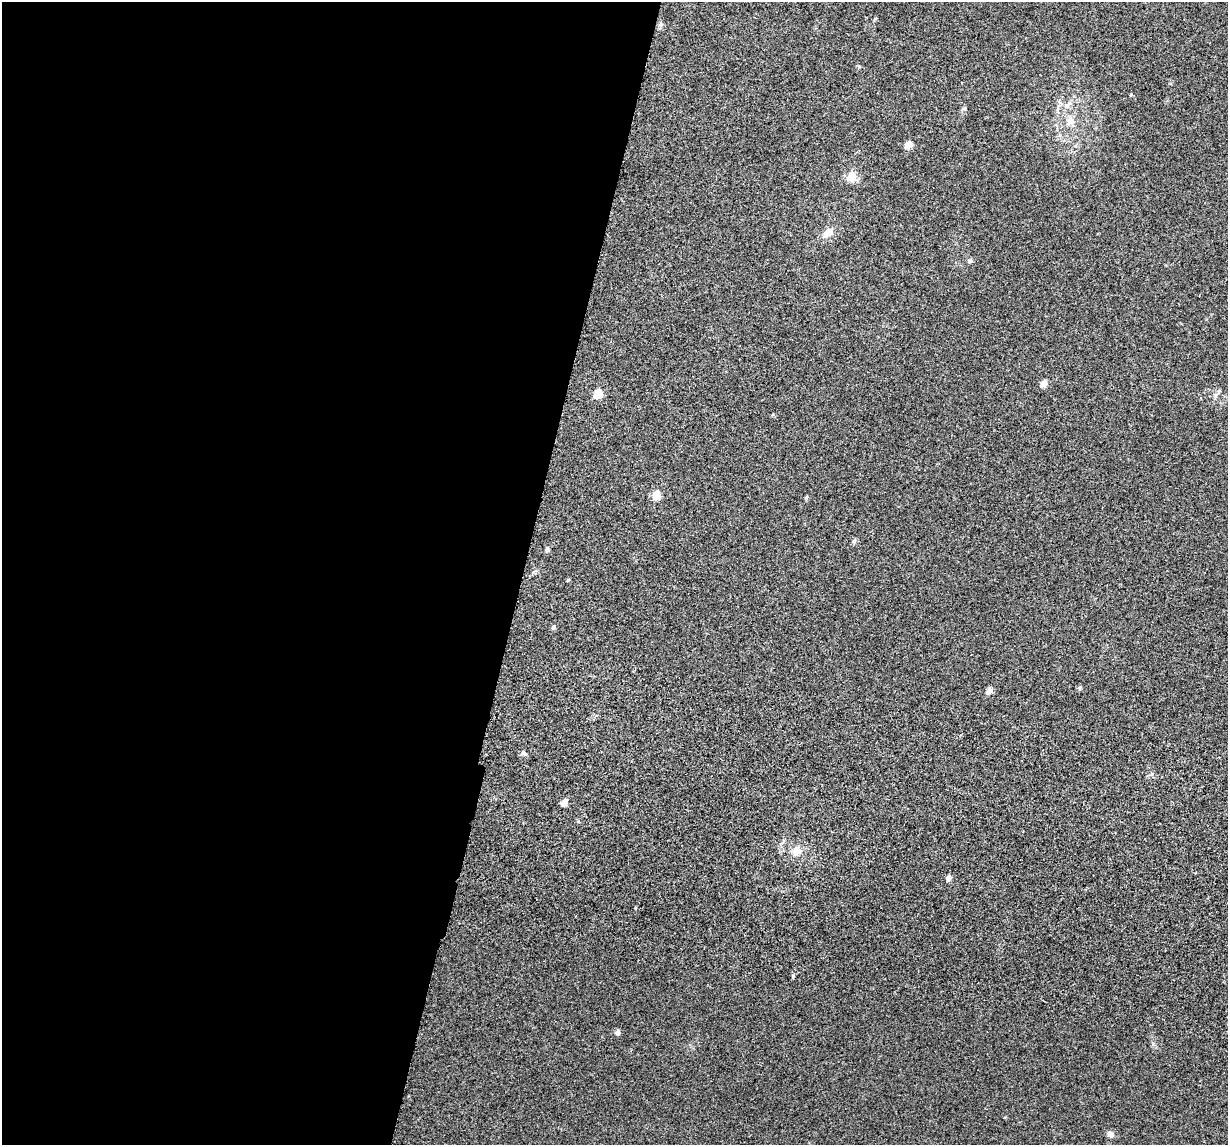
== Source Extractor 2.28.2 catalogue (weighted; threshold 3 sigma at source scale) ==
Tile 5 of 4 x 4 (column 1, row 2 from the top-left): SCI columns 34-1259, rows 2523-3665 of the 4974 x 5163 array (HDU 1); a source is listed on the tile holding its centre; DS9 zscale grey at full resolution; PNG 1230 x 1147 px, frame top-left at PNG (2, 2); no overlay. Shown black and unused: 43% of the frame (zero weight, under 3 of 5 exposures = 6% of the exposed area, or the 3 px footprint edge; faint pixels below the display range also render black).
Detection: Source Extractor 2.28.2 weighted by HDU 2 'WHT'; one run over the whole footprint, this tile lists its part. Background 0.0377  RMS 0.0053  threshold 0.0237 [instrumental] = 3 sigma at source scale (4.5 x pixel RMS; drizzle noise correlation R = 1.50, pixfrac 1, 0.05/0.05 arcsec/px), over >= 5 px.
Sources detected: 28; all 28 listed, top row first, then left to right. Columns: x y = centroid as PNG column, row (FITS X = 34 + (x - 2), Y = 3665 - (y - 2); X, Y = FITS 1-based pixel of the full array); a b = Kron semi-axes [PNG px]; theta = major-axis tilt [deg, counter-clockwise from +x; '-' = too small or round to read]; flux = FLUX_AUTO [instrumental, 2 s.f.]
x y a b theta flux
661 24 6 5 - 0.99
1131 95 4 3 - 0.53
1067 105 12 6 53 2.3
1057 109 8 4 81 1.3
1070 121 12 11 - 4.1
908 145 6 5 - 7.4
852 177 12 10 80 5.6
828 233 12 8 41 4.8
970 261 6 6 - 0.88
1043 383 5 4 - 9.7
1219 391 6 5 - 0.87
598 394 5 5 - 23
656 495 5 5 - 17
806 497 6 3 71 0.54
854 541 7 4 71 0.75
547 549 6 5 - 1.2
568 580 5 3 - 0.46
553 627 5 4 - 1.3
1079 688 6 5 - 0.78
989 691 10 7 47 2.1
524 753 8 5 -29 1.2
564 803 5 4 - 8.6
796 851 8 7 - 5.6
948 878 4 4 - 4.5
635 908 4 3 - 0.43
793 976 5 4 - 0.62
617 1032 4 4 - 3.4
1111 1135 8 7 - 2.3
Unlisted compact peaks at least as high as the median listed source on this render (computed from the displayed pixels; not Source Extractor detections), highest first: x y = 965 109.